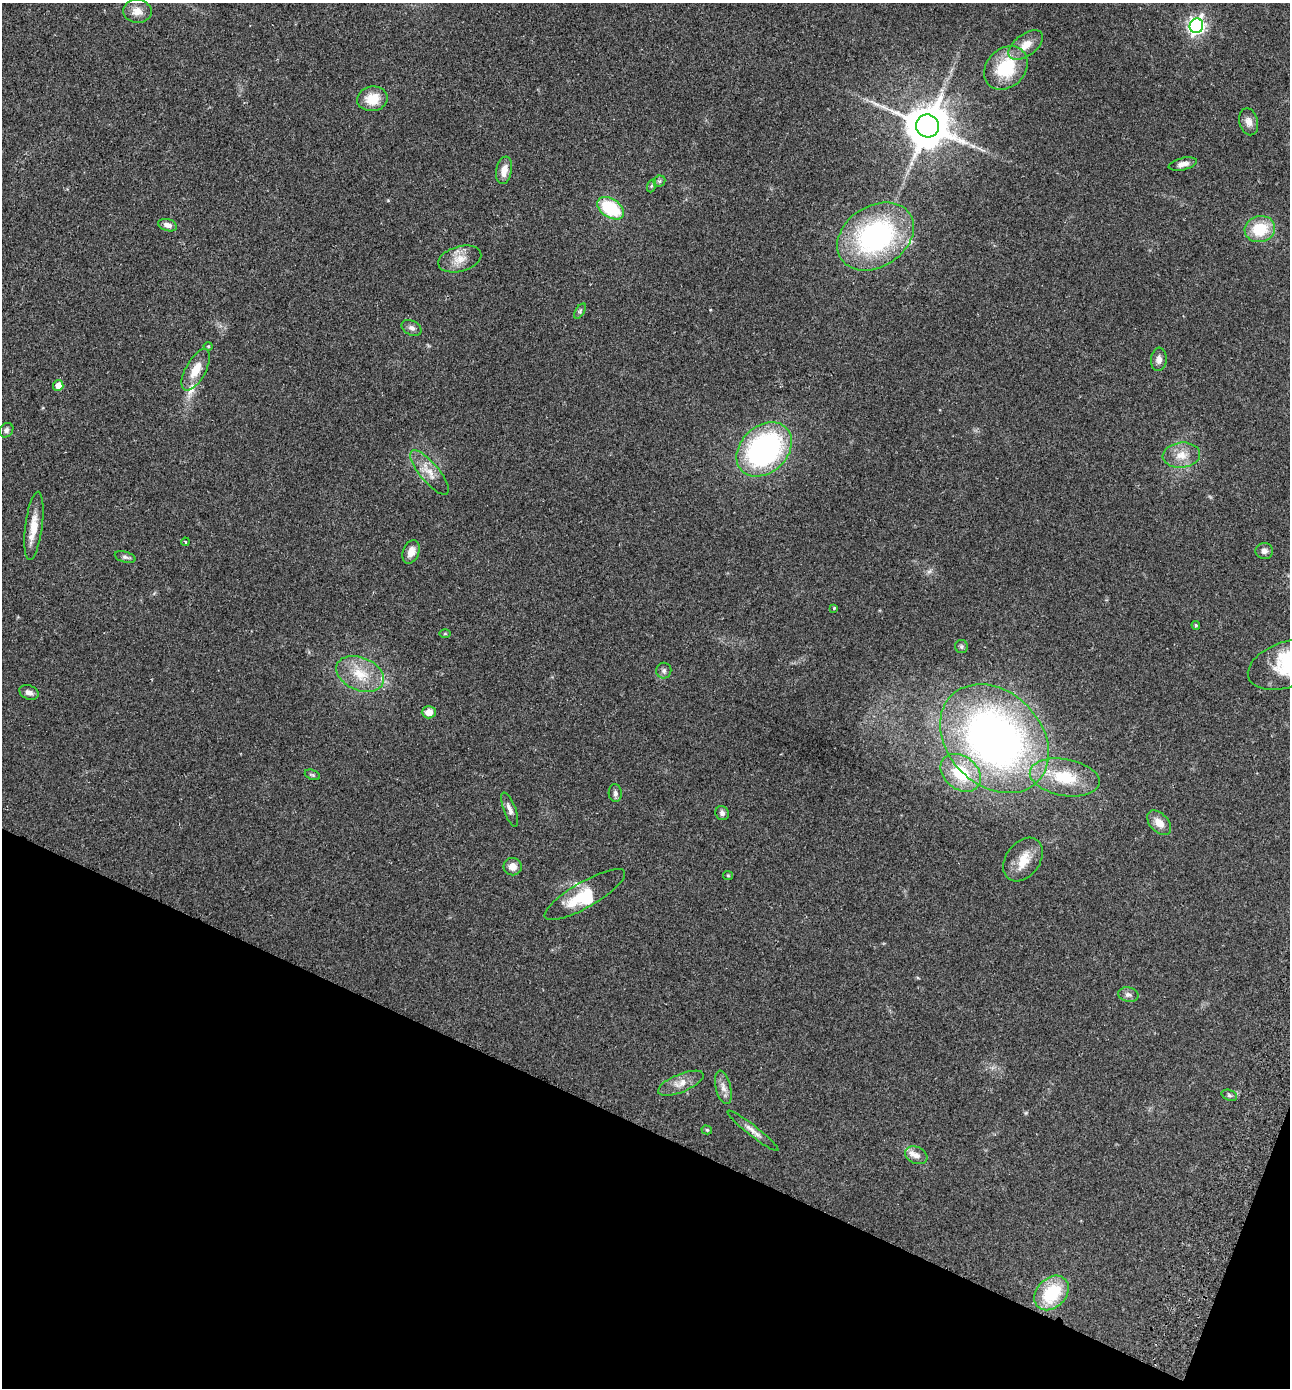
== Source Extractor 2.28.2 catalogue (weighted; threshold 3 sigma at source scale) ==
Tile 15 of 4 x 4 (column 3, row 4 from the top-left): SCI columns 2770-4057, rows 31-1416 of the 5672 x 5603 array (HDU 1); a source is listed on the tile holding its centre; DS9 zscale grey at full resolution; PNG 1292 x 1390 px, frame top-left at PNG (2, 3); each listed source drawn as its Kron ellipse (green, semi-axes under 4 px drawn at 4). Shown black and unused: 20% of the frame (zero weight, under 2 of 3 exposures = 3% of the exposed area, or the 3 px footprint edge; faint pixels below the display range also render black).
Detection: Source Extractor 2.28.2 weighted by HDU 2 'WHT'; one run over the whole footprint, this tile lists its part. Background 0.0859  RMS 0.0077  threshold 0.0346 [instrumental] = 3 sigma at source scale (4.5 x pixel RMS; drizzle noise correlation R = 1.50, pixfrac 1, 0.05/0.05 arcsec/px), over >= 5 px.
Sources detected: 66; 1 too faint to see at this stretch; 1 inside a brighter object's white glare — neither listed nor drawn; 4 inside a brighter listed object's ellipse — not listed separately; the other 60 listed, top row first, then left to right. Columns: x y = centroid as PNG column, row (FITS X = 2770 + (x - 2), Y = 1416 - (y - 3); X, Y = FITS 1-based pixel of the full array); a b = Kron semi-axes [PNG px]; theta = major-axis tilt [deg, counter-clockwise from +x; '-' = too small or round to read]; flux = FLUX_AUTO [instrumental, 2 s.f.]
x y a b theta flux
137 11 14 11 -4 7
1196 26 7 6 - 250
1026 45 20 11 36 9.7
1006 68 24 19 45 38
372 99 15 12 10 14
1249 122 14 9 -76 5.1
927 126 11 11 - 2800
1183 164 14 6 13 4.3
504 170 14 7 79 7.4
659 181 6 5 - 1.4
651 186 6 4 71 1.2
610 208 15 9 -33 41
168 225 10 6 -17 3.7
1260 229 15 13 13 23
875 236 41 30 33 130
460 259 22 12 16 10
580 311 8 3 59 1.4
412 328 10 7 -28 2.9
208 346 4 4 - 0.84
1159 359 11 8 86 4.1
196 370 23 10 61 13
58 385 5 5 - 6.3
6 430 8 6 49 2.3
764 449 31 23 43 150
1181 455 19 12 6 10
429 472 28 9 -50 10
34 526 34 8 83 12
185 542 4 3 - 0.75
1264 551 9 8 - 3.2
411 552 12 8 68 6.2
125 557 11 5 -16 2
834 608 3 3 - 1.5
1196 625 4 3 - 0.96
445 634 6 4 0 0.82
961 647 6 6 - 1.5
1288 664 42 23 19 34
664 671 8 7 - 2
360 674 25 16 -23 20
29 692 10 7 -23 3.8
429 712 7 6 - 7.3
994 739 61 47 -45 360
961 773 22 16 -39 27
312 775 8 5 -20 1.2
1065 777 35 18 -10 33
615 793 9 6 -85 2.2
510 810 18 6 -69 3.7
722 813 7 6 - 2.3
1159 823 14 9 -47 7.8
1023 859 24 17 53 15
513 867 9 8 - 5.9
728 875 5 4 - 0.85
585 895 46 13 30 26
1128 995 10 7 -11 2.9
681 1083 24 9 22 7.8
723 1087 17 7 -76 4.9
1229 1095 8 5 -20 1.5
707 1130 5 4 - 1.1
753 1131 32 5 -38 5.4
916 1155 12 8 -23 4.5
1051 1293 19 14 46 35
Isophote crosses this tile's border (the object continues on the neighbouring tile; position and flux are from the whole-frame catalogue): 1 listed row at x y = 1288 664